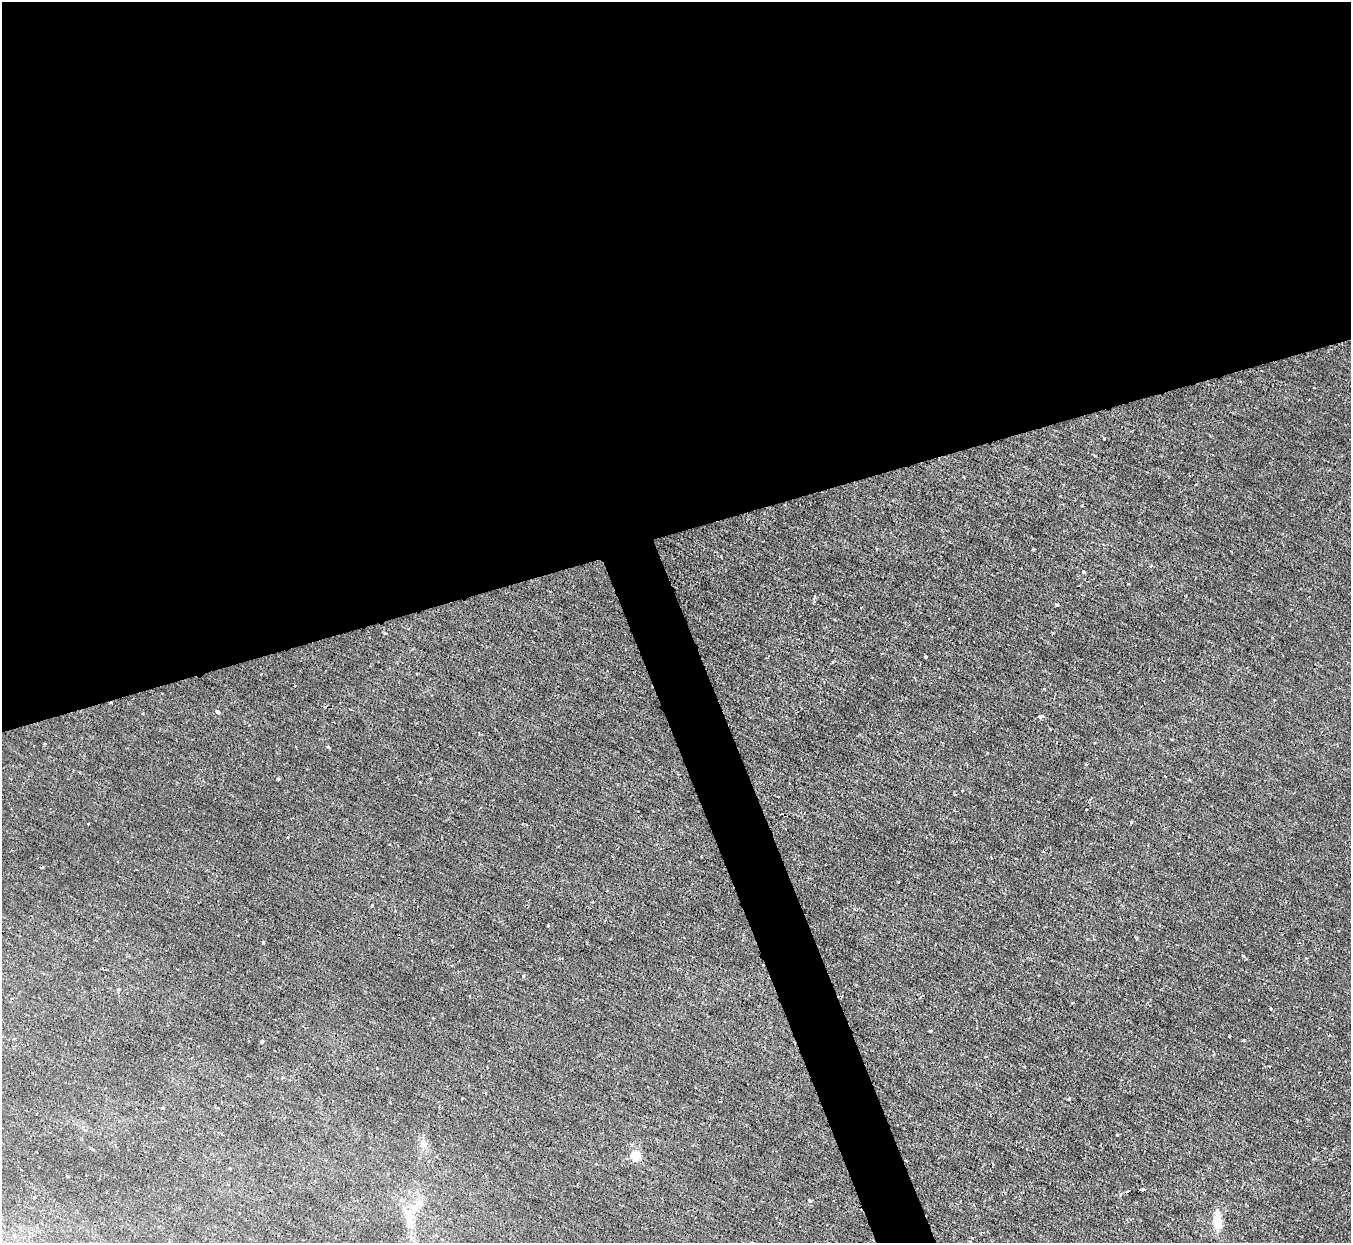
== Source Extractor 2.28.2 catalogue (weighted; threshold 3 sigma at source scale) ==
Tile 2 of 4 x 4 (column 2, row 1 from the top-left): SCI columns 1351-2699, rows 3871-5111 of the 5398 x 5387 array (HDU 1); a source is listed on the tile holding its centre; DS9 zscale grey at full resolution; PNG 1353 x 1245 px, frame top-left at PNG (2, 2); no overlay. Shown black and unused: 45% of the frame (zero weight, under 2 of 3 exposures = <1% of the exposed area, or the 3 px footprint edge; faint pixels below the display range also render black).
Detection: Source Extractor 2.28.2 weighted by HDU 2 'WHT'; one run over the whole footprint, this tile lists its part. Background 0.0019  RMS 0.0015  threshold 0.00653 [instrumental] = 3 sigma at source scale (4.5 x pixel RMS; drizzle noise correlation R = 1.50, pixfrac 1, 0.05/0.05 arcsec/px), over >= 5 px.
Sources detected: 41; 5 cosmic-ray / hot-pixel residue — not listed; the other 36 listed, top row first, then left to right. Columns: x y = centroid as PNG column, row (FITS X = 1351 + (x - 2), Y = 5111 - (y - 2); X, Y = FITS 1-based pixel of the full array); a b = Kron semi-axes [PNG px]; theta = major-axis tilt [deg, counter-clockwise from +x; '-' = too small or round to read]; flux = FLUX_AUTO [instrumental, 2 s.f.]
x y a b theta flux
1104 439 2 2 - 0.12
1151 566 3 3 - 0.2
1083 571 5 4 - 0.2
814 597 5 3 - 0.16
1057 605 3 3 - 0.34
926 657 3 3 - 0.4
218 712 4 3 - 1.2
1041 716 5 3 - 1.4
328 747 3 3 - 0.26
278 779 3 3 - 0.33
778 797 3 2 - 0.1
786 815 7 2 -25 0.19
1131 822 3 3 - 0.18
991 858 3 3 - 0.12
372 906 3 2 - 0.14
548 926 3 3 - 0.24
1338 931 3 2 - 0.14
263 943 3 3 - 0.18
1243 956 4 3 - 0.18
102 969 3 2 - 0.13
1073 1002 4 2 - 0.12
930 1031 5 3 - 0.14
1229 1036 3 3 - 0.18
1243 1040 3 3 - 0.22
262 1042 3 3 - 0.73
283 1077 4 3 - 0.14
1069 1099 4 3 - 0.15
163 1108 4 3 - 0.31
1117 1134 3 3 - 0.23
423 1144 12 9 -81 0.88
636 1156 5 5 - 6.6
230 1168 3 3 - 0.23
809 1200 4 3 - 0.16
419 1204 20 10 26 1.9
409 1216 18 11 -50 2
1217 1221 15 7 -87 3.4
Overlapping masked pixels (flux is a lower limit): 1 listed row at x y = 786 815
Unlisted compact peaks at least as high as the median listed source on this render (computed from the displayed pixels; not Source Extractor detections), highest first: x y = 523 976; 1271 1009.